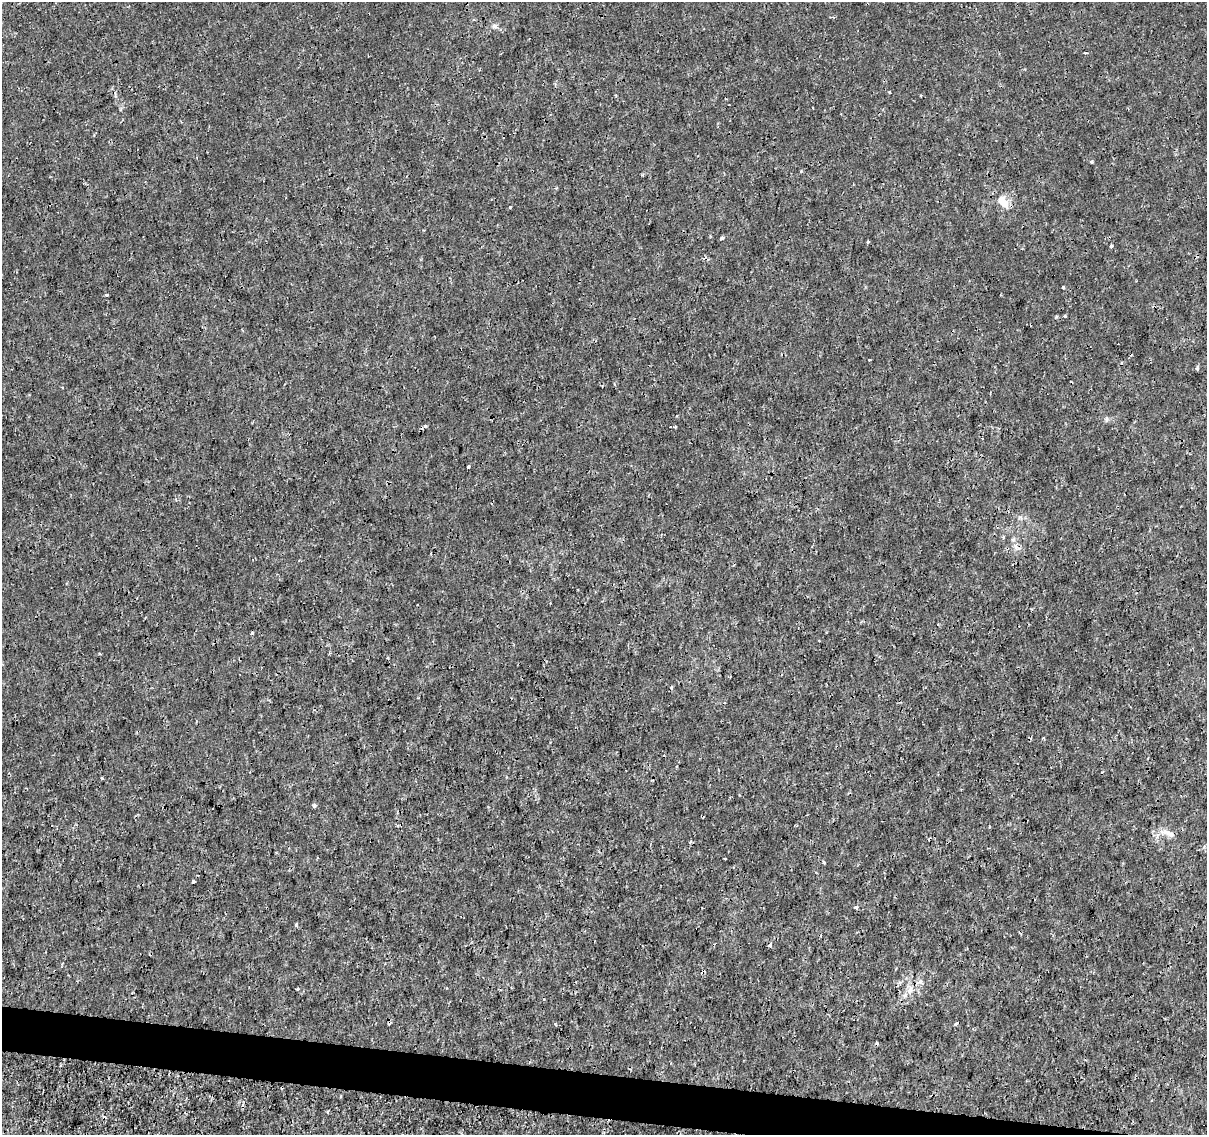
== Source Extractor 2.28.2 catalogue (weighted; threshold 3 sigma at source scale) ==
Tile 6 of 4 x 4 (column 2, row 2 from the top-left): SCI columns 1215-2419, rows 2550-3682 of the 4830 x 5040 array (HDU 1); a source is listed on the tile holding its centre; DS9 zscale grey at full resolution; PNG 1209 x 1137 px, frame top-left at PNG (2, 2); no overlay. Shown black and unused: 3% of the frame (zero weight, under 3 of 4 exposures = <1% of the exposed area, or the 3 px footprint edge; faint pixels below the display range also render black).
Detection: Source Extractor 2.28.2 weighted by HDU 2 'WHT'; one run over the whole footprint, this tile lists its part. Background -1.32e-04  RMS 8.0e-04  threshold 0.0036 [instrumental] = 3 sigma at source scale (4.5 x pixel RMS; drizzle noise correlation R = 1.50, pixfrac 1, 0.0396/0.0396 arcsec/px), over >= 5 px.
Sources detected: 33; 4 cosmic-ray / hot-pixel residue — not listed; the other 29 listed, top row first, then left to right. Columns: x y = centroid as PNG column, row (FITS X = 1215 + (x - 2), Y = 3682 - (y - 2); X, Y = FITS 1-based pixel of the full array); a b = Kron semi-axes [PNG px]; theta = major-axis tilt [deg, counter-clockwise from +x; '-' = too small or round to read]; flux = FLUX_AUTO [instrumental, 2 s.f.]
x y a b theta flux
494 26 6 6 - 0.18
1085 53 3 2 - 0.12
921 96 3 2 - 0.063
556 188 4 3 - 0.078
1003 202 19 10 -49 0.94
722 238 5 3 - 0.16
868 241 3 3 - 0.11
1111 246 3 3 - 0.14
1063 287 3 3 - 0.075
107 295 3 3 - 0.13
1056 316 5 3 - 0.09
1065 316 5 3 - 0.082
1106 419 6 4 89 0.13
425 426 5 5 - 0.13
675 426 4 3 - 0.078
468 467 3 3 - 0.13
1016 547 7 4 -72 0.19
252 633 3 3 - 0.17
1043 738 3 3 - 0.11
102 778 3 3 - 0.12
314 806 5 4 - 0.14
1170 834 20 6 -24 0.48
725 859 3 2 - 0.057
194 881 3 3 - 0.34
856 907 3 3 - 0.35
770 945 3 3 - 0.29
920 982 6 4 18 0.15
956 1024 5 3 - 0.094
327 1112 3 3 - 0.14
Unlisted compact peaks at least as high as the median listed source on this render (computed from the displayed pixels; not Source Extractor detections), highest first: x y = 296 925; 510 207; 1197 368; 1092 162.